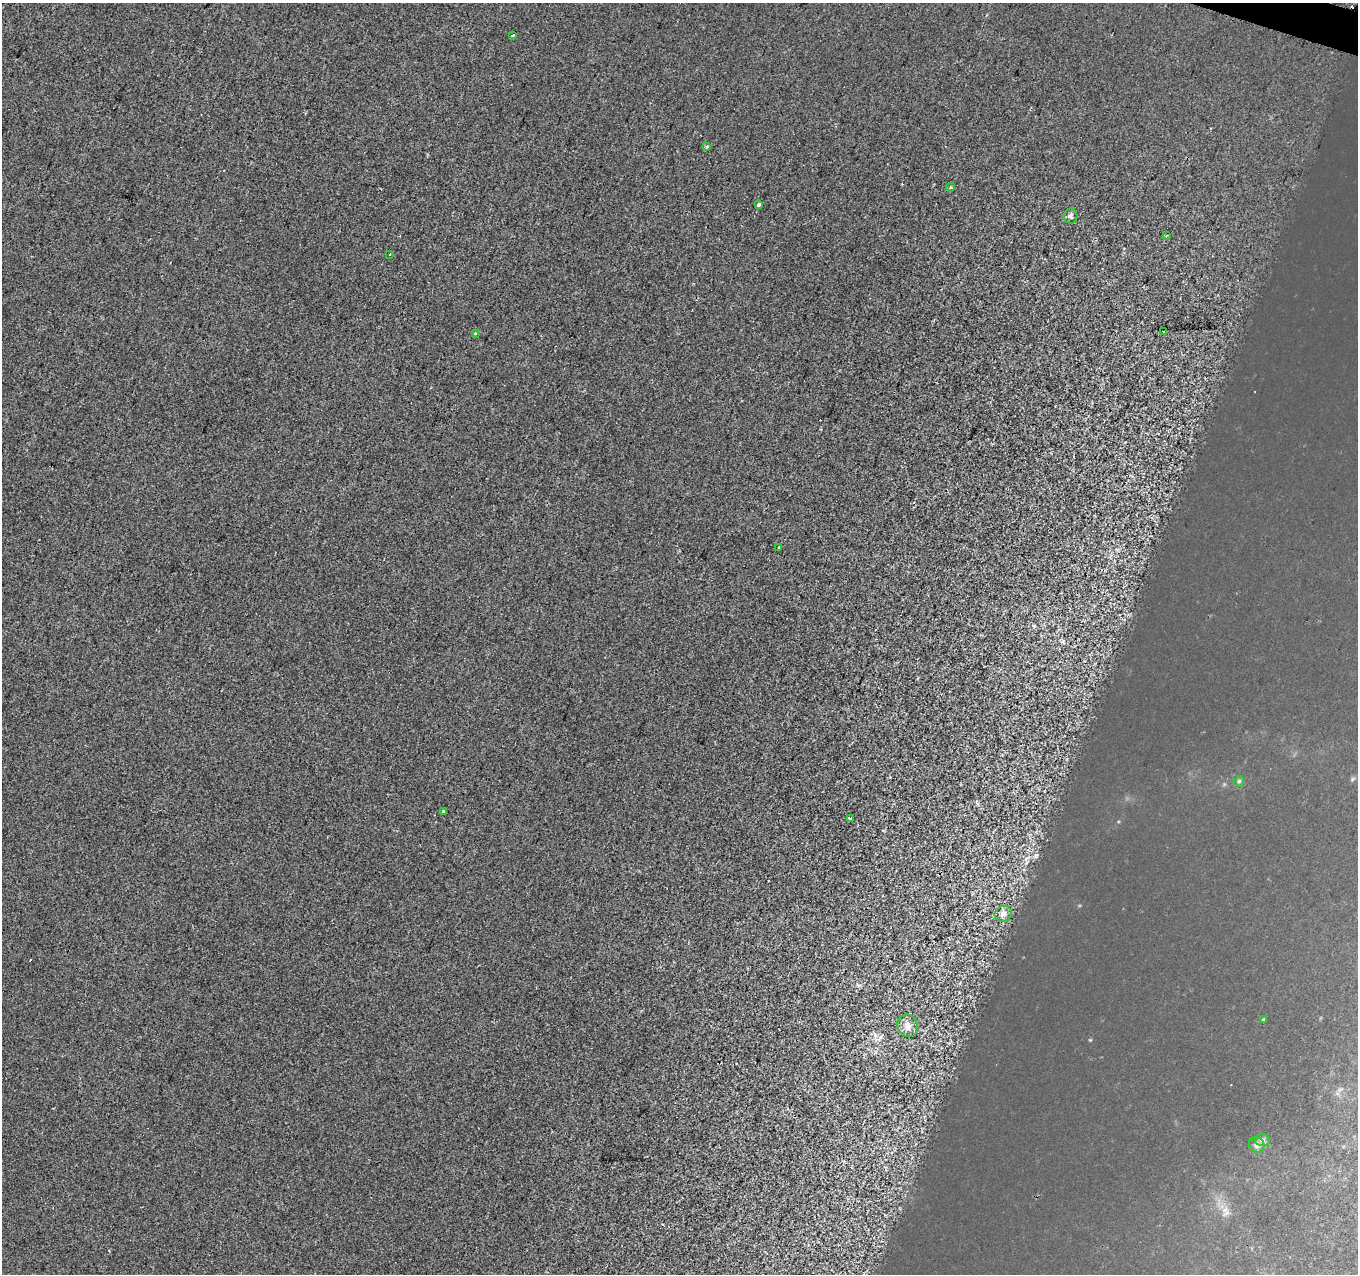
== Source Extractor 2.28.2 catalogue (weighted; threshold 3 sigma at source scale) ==
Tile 10 of 4 x 4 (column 2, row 3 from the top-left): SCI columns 1370-2725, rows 1555-2826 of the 5442 x 5593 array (HDU 1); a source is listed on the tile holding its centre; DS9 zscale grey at full resolution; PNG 1360 x 1276 px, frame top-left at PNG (2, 3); each listed source drawn as its Kron ellipse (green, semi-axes under 4 px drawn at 4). Shown black and unused: <1% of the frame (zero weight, under 2 of 3 exposures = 1% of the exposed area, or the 3 px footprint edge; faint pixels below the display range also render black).
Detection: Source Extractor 2.28.2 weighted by HDU 2 'WHT'; one run over the whole footprint, this tile lists its part. Background 8.55e-04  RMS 0.0049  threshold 0.0223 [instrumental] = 3 sigma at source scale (4.5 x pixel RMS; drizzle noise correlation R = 1.50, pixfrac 1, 0.0396/0.0396 arcsec/px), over >= 5 px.
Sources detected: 22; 4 cosmic-ray / hot-pixel residue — neither listed nor drawn; the other 18 listed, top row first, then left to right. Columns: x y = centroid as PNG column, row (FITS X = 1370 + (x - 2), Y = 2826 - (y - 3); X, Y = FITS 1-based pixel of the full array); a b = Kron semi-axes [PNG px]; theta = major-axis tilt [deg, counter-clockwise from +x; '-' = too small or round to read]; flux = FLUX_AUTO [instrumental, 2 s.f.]
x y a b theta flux
513 35 3 2 - 0.78
707 146 3 3 - 1.9
951 187 5 3 - 0.54
759 205 4 3 - 1.4
1070 216 7 7 - 1.4
1166 236 4 3 - 0.49
390 254 2 2 - 0.59
1163 331 3 3 - 1.4
475 334 3 3 - 0.48
778 548 3 3 - 2.7
1239 781 6 4 43 0.68
443 811 3 3 - 1
850 819 3 3 - 1.2
1003 914 9 7 30 2.3
1264 1019 3 3 - 2.4
908 1026 11 10 - 3.3
1262 1140 7 6 - 1.3
1257 1145 8 7 - 1.5